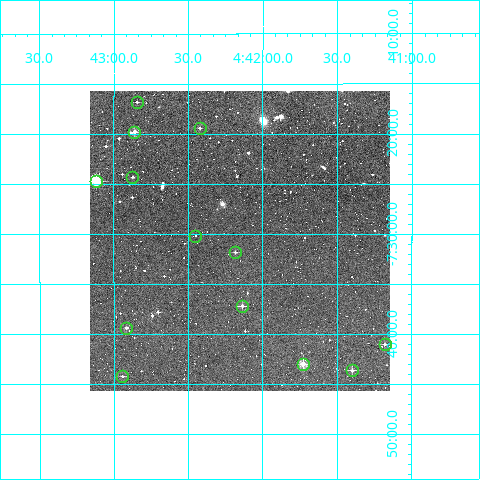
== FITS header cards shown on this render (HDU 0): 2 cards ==
NAXIS1  =                  300
NAXIS2  =                  300

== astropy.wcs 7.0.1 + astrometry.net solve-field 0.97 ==
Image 300 x 300 px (HDU 0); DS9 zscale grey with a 90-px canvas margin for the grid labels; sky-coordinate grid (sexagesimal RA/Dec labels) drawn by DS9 from the SOLVED WCS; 13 Tycho-2 reference stars matched to detected sources circled (green)
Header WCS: RA---TAN/DEC--TAN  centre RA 04:42:09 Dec -07:31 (70.54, -7.51 deg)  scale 6 arcsec/px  FOV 30.0' x 30.0'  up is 0 deg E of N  parity normal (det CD < 0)
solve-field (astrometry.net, Tycho-2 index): VERIFIED the header's WCS against the Tycho-2 star catalogue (verified at 2 index scales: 9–13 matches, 0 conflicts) and refined it, rather than solving blind
Solved WCS: RA---TAN-SIP/DEC--TAN-SIP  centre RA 04:42:09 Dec -07:31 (70.54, -7.51 deg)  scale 5.99 arcsec/px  FOV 30.0' x 30.0'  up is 0 deg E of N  parity normal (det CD < 0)
The solver's refit moves the header's centre by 1.3 arcsec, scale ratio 0.9987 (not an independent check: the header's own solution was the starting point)
Tycho-2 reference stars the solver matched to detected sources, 13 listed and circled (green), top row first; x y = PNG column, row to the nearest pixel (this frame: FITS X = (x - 90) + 1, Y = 300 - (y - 91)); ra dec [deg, ICRS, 3 dp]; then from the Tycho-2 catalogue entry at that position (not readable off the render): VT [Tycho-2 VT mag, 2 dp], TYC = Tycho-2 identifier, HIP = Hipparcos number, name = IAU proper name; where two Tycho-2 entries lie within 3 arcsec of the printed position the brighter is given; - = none
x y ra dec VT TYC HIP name
137 102 70.711 -7.280 11.40 4747-664-1 - -
200 128 70.605 -7.323 11.82 4747-906-1 - -
134 132 70.715 -7.330 10.22 4747-1194-1 - -
132 177 70.718 -7.405 11.62 4747-1331-1 - -
96 181 70.780 -7.412 8.97 4747-1157-1 21955 -
195 236 70.612 -7.503 11.97 5321-497-1 - -
235 252 70.545 -7.531 11.52 5321-39-1 - -
242 306 70.534 -7.621 10.89 5321-441-1 - -
126 328 70.728 -7.656 10.33 5321-158-1 - -
385 344 70.295 -7.684 11.32 5321-517-1 - -
303 364 70.431 -7.717 9.65 5321-291-1 - -
352 370 70.349 -7.727 11.08 5321-451-1 - -
122 376 70.735 -7.738 11.09 5321-433-1 - -